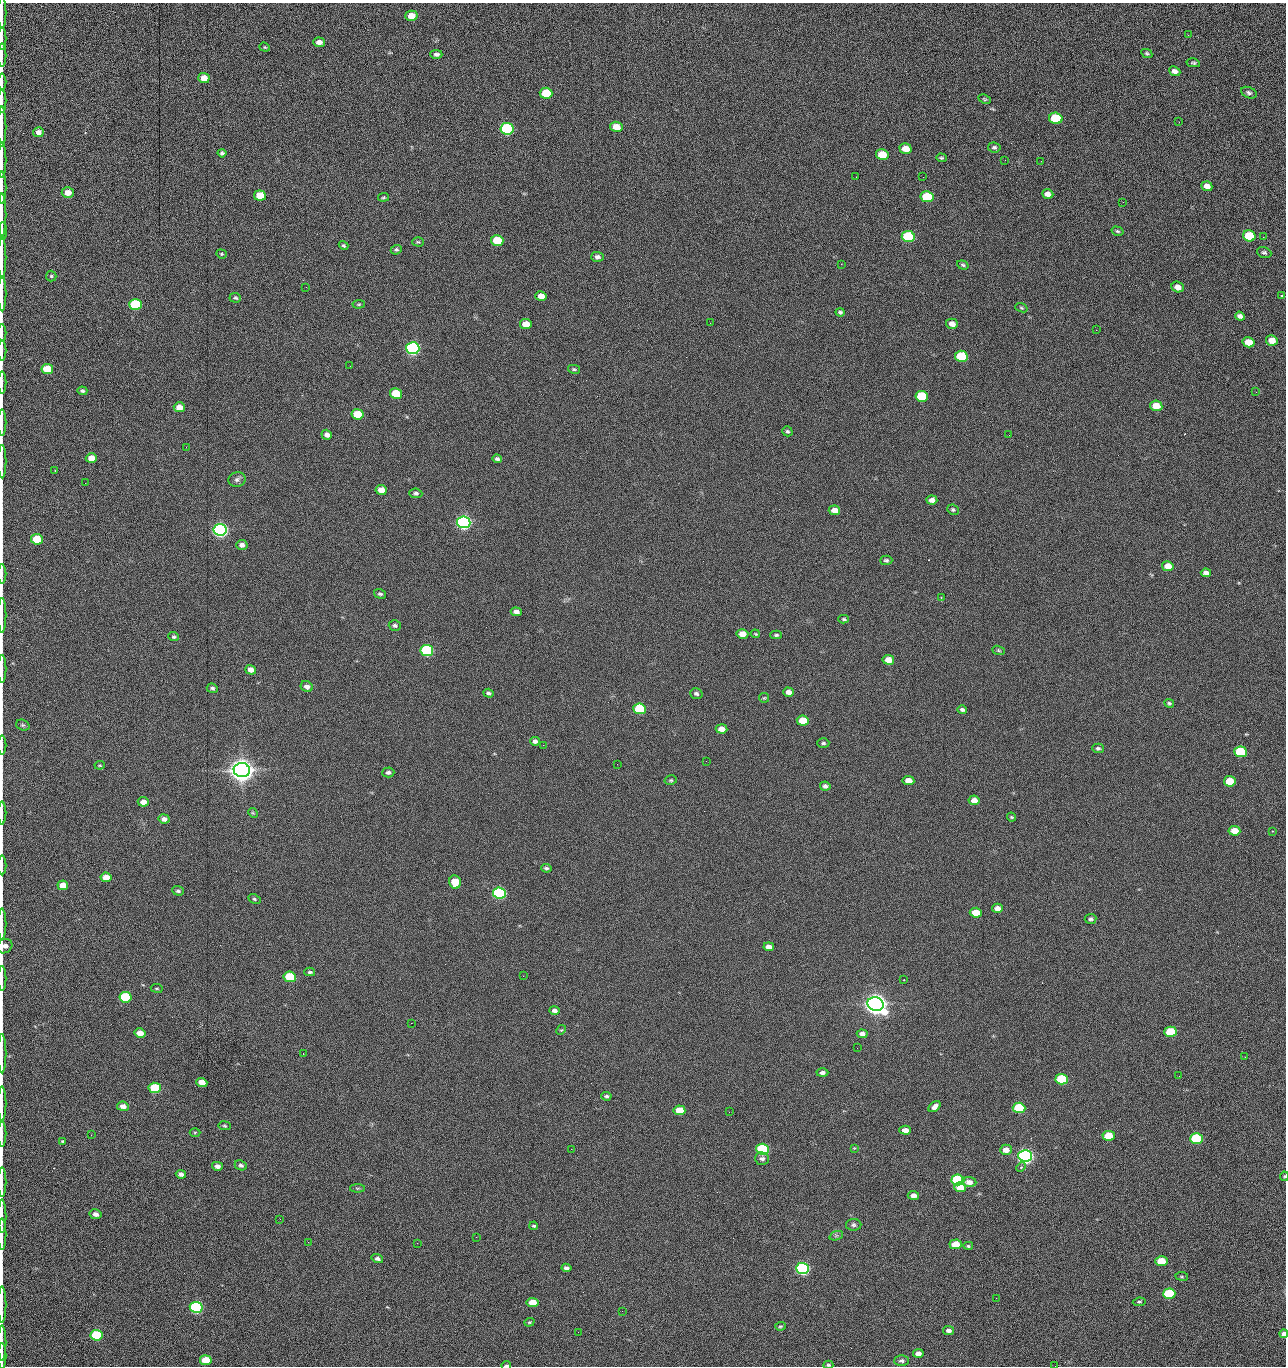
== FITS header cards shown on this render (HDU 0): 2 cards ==
NAXIS1  =                 1284 /fastest changing axis
NAXIS2  =                 1364 /next to fastest changing axis

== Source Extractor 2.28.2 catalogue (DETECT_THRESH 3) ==
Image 1284 x 1364 px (HDU 0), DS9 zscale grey, 1 PNG px = 1 image px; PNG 1288 x 1368 px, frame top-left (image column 1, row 1364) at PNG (2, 3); each listed source drawn as its Kron ellipse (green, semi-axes under 4 px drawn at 4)
Background 148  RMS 15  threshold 44.6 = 3 sigma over >= 5 px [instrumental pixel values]
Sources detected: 271; all 271 listed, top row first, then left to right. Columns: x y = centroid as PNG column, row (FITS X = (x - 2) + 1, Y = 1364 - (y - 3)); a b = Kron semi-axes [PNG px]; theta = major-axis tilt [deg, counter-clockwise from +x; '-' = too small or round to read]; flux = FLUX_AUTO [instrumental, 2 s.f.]
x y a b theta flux
2 13 16 2 90 2.4e+03
411 16 6 5 - 1.3e+04
1188 35 3 2 - 8.6e+02
2 39 11 2 90 2.2e+03
319 42 6 4 -2 5.1e+03
265 47 5 4 - 1.2e+03
1147 53 6 4 -27 1.6e+03
436 54 6 4 -2 2.8e+03
2 55 12 2 90 2.1e+03
1193 63 7 4 -11 1.6e+03
1175 71 6 4 -23 4.4e+03
204 78 6 5 - 1.4e+04
2 82 8 2 90 1.4e+03
546 93 6 5 - 4.1e+04
1249 93 8 5 -23 2.5e+03
985 99 6 4 -27 1.2e+03
2 101 11 2 90 2.3e+03
1056 118 6 5 - 6.1e+04
1179 122 2 2 - 7.9e+02
2 127 20 2 90 3.7e+03
616 127 6 5 - 1.5e+04
507 129 7 6 - 1.6e+05
38 132 5 5 - 4.5e+03
994 147 6 5 - 2.2e+03
906 149 6 5 - 1.2e+04
222 153 4 4 - 2.2e+03
882 155 6 5 - 2.8e+04
941 158 5 4 - 1.3e+03
2 160 18 2 90 2.8e+03
1005 160 2 2 - 8.4e+02
1041 161 2 2 - 1.3e+03
856 177 2 2 - 1.6e+03
923 177 2 2 - 2.0e+04
1207 186 5 4 - 6.5e+03
2 187 16 2 90 2.6e+03
68 193 6 5 - 1.0e+04
1048 194 6 4 -19 5.9e+03
260 195 6 5 - 2.0e+04
384 197 5 3 - 1.2e+03
927 197 6 5 - 5.2e+04
1123 202 2 2 - 5.7e+02
2 215 21 2 90 3.9e+03
3 231 9 4 -90 3.3e+03
1117 231 6 4 -16 1.6e+03
1249 236 6 5 - 4.3e+04
908 237 6 5 - 1.0e+05
1263 237 2 2 - 7.0e+02
497 241 6 5 - 4.1e+04
418 242 5 4 - 1.2e+03
344 245 5 3 - 1.5e+03
396 250 5 4 - 1.8e+03
1264 253 7 5 -20 2.2e+03
221 254 5 4 - 1.4e+03
597 257 6 5 - 3.2e+03
2 258 21 2 90 4.0e+03
841 264 2 2 - 1.8e+04
963 265 6 4 -18 1.6e+03
51 276 5 5 - 1.4e+03
306 287 2 2 - 4.9e+02
1178 287 6 5 - 7.5e+03
2 294 18 2 90 3.6e+03
541 296 6 5 - 9.3e+03
1281 296 3 2 - 1.5e+03
235 298 6 5 - 1.9e+03
135 304 6 5 - 1.0e+05
359 304 6 4 6 1.2e+03
1021 308 6 4 -20 1.2e+03
840 312 4 4 - 2.1e+03
1240 316 5 4 - 3.9e+03
710 323 2 2 - 2.3e+03
526 324 6 5 - 1.6e+04
952 324 6 5 - 7.7e+03
1096 330 2 2 - 6.1e+02
2 333 9 2 90 1.6e+03
1272 340 6 5 - 1.0e+04
1248 342 6 5 - 1.6e+04
413 348 7 6 - 3.0e+05
2 350 10 2 90 1.6e+03
961 356 6 5 - 5.7e+04
350 366 2 2 - 1.6e+03
47 369 6 5 - 2.5e+04
574 369 6 3 -13 1.4e+03
2 382 11 2 90 2.0e+03
82 391 5 4 - 1.8e+03
1256 392 3 2 - 8.0e+02
396 394 6 5 - 3.7e+04
922 396 6 5 - 6.0e+04
1156 406 6 5 - 1.9e+04
179 407 5 5 - 8.8e+03
358 414 6 5 - 2.9e+04
2 423 13 2 90 1.7e+03
787 431 5 4 - 1.7e+03
327 435 5 5 - 3.8e+03
1009 435 2 2 - 7.1e+02
186 447 2 2 - 1.9e+03
91 458 6 5 - 1.2e+04
497 459 5 4 - 2.4e+03
2 461 17 2 90 2.9e+03
55 471 3 2 - 1.1e+03
237 479 9 7 16 3.5e+03
85 483 2 2 - 5.6e+02
381 490 5 5 - 9.8e+03
416 493 7 5 -6 2.5e+03
932 500 5 4 - 5.5e+03
834 510 6 4 -12 8.5e+03
953 510 6 5 - 1.7e+03
464 522 7 6 - 5.1e+05
220 530 6 6 - 5.4e+05
37 539 6 5 - 4.1e+04
242 545 5 5 - 3.9e+03
886 560 6 4 2 2.0e+03
1168 566 6 5 - 1.3e+04
1206 573 5 4 - 3.8e+03
2 574 10 2 90 1.6e+03
380 594 6 4 -16 2.0e+03
941 597 4 3 - 9.1e+02
516 612 5 4 - 4.4e+03
2 615 17 2 90 3.2e+03
844 619 5 4 - 1.4e+03
395 625 6 5 - 2.1e+03
742 634 6 5 - 1.0e+04
755 634 4 3 - 1.0e+03
776 635 6 4 2 1.7e+03
174 637 5 4 - 1.8e+03
427 650 6 5 - 1.6e+05
999 650 6 4 -20 1.3e+03
888 660 6 5 - 1.4e+04
2 669 14 2 90 2.6e+03
251 670 5 5 - 7.1e+03
307 686 6 5 - 4.3e+03
212 688 6 4 -23 2.1e+03
788 692 5 4 - 5.8e+03
488 693 5 4 - 2.3e+03
696 693 6 5 - 2.8e+03
764 698 5 5 - 1.2e+03
1169 703 5 4 - 1.6e+03
640 709 6 5 - 7.0e+04
962 710 5 4 - 2.4e+03
803 721 6 5 - 2.7e+04
23 725 7 5 -19 1.7e+03
722 729 6 4 -6 7.5e+03
535 741 5 4 - 3.9e+03
823 743 6 4 1 2.0e+03
2 745 9 2 90 1.6e+03
543 745 2 2 - 2.3e+03
1098 748 6 5 - 2.0e+03
1240 752 6 5 - 7.7e+04
706 761 2 2 - 1.4e+03
617 764 2 2 - 1.9e+03
100 765 5 3 - 1.0e+03
242 770 8 7 - 1.9e+06
388 772 6 5 - 2.6e+03
671 780 6 4 13 1.5e+03
908 781 6 4 -8 1.0e+04
1230 781 6 5 - 2.5e+04
825 786 5 4 - 3.0e+03
974 800 5 5 - 7.8e+03
143 802 5 4 - 6.6e+03
2 813 11 2 90 1.7e+03
253 813 5 4 - 1.1e+03
1012 817 5 3 - 1.1e+03
164 819 5 4 - 4.0e+03
1234 831 6 5 - 1.5e+04
1272 831 3 2 - 8.8e+02
2 865 10 2 90 1.4e+03
546 868 5 4 - 1.9e+03
106 877 5 5 - 1.2e+04
455 882 7 6 - 2.7e+04
63 885 5 4 - 1.6e+04
178 891 6 4 -18 1.9e+03
499 893 6 5 - 2.4e+05
254 899 6 4 -27 1.5e+03
997 908 5 4 - 5.7e+03
976 913 6 5 - 1.9e+04
1090 919 6 5 - 2.2e+03
2 924 16 2 90 2.3e+03
5 946 8 7 - 5.4e+03
769 947 5 4 - 6.1e+03
310 972 5 3 - 1.8e+03
523 976 2 2 - 1.4e+03
290 977 6 5 - 6.1e+04
2 978 12 2 90 2.3e+03
904 980 2 2 - 6.6e+02
157 988 6 3 -8 9.7e+02
125 997 6 5 - 7.6e+04
876 1004 8 7 - 1.5e+06
554 1011 5 4 - 4.1e+03
411 1023 2 2 - 3.6e+03
561 1030 5 4 - 1.1e+03
1171 1032 6 5 - 4.9e+04
140 1033 5 4 - 1.1e+04
862 1034 5 4 - 3.8e+03
857 1048 2 2 - 8.2e+02
2 1054 20 2 90 3.6e+03
303 1054 2 2 - 6.8e+02
1245 1057 3 2 - 1.3e+03
822 1073 6 4 1 3.4e+03
1179 1076 2 2 - 1.7e+03
1062 1079 6 5 - 8.9e+04
202 1082 6 4 -19 9.7e+03
155 1088 6 5 - 6.5e+04
606 1096 5 4 - 1.8e+03
2 1104 17 2 90 2.8e+03
123 1106 6 4 -7 5.5e+03
935 1107 7 4 39 4.7e+03
1019 1108 6 5 - 7.3e+04
679 1110 6 5 - 2.1e+04
729 1112 2 2 - 5.7e+02
225 1126 6 4 -8 1.3e+03
905 1130 6 4 -4 7.0e+03
195 1132 5 3 - 1.1e+03
2 1134 13 2 90 2.2e+03
91 1135 2 2 - 1.7e+03
1109 1136 6 5 - 3.2e+04
1196 1139 6 5 - 1.0e+05
63 1141 3 2 - 1.1e+03
854 1148 4 4 - 8.2e+02
571 1149 2 2 - 7.1e+02
762 1149 6 5 - 1.5e+05
1006 1150 6 5 - 8.2e+03
1025 1156 7 5 -2 6.4e+05
762 1159 7 6 - 3.4e+03
241 1165 6 4 -23 2.7e+03
217 1166 5 4 - 4.4e+03
1021 1167 5 4 - 1.3e+03
181 1174 5 4 - 3.5e+03
1284 1176 4 3 - 1.1e+03
958 1180 6 5 - 1.5e+05
2 1182 15 2 90 2.5e+03
969 1182 7 5 -6 7.0e+03
960 1187 6 5 - 1.7e+04
357 1188 7 4 0 1.4e+03
913 1195 5 4 - 4.6e+03
95 1214 6 5 - 4.5e+03
2 1216 17 2 90 2.4e+03
280 1219 3 2 - 1.5e+03
854 1225 7 6 - 2.4e+03
534 1226 4 3 - 1.4e+03
2 1234 16 2 90 2.6e+03
836 1236 7 4 19 2.0e+03
476 1237 2 2 - 6.6e+03
308 1242 3 2 - 1.2e+03
417 1243 2 2 - 3.6e+03
956 1244 6 5 - 1.9e+04
968 1246 5 4 - 1.3e+03
377 1258 6 4 -16 3.0e+03
1161 1261 6 5 - 2.7e+04
566 1268 5 4 - 3.3e+03
803 1268 6 5 - 3.1e+05
1182 1276 6 3 -8 1.2e+03
1169 1294 6 5 - 7.9e+04
996 1298 2 2 - 1.8e+03
1139 1302 6 4 7 1.6e+03
532 1303 6 4 -9 1.8e+04
2 1305 18 2 90 2.5e+03
196 1307 6 5 - 2.4e+05
622 1311 2 2 - 5.3e+02
529 1322 5 4 - 1.3e+03
780 1326 5 4 - 1.4e+03
948 1331 5 4 - 3.8e+03
578 1332 2 2 - 2.4e+03
1284 1334 4 4 - 3.8e+03
97 1335 6 5 - 9.3e+04
2 1343 18 2 90 2.6e+03
918 1353 5 4 - 6.6e+03
2 1356 13 2 90 2.4e+03
206 1360 6 5 - 3.0e+04
901 1361 7 5 1 2.4e+03
506 1365 5 2 - 1.5e+03
828 1365 5 3 - 1.5e+03
1055 1366 2 2 - 1.2e+03
At the frame edge (FLAGS 8, measured only in part): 40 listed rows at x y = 2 13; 2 39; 2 55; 2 82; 2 101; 2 127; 2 160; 2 187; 2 215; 3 231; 2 258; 2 294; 2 333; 2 350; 2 382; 2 423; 2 461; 2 574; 2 615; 2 669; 2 745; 2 813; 2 865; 2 924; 5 946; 2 978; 2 1054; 2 1104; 2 1134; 1284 1176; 2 1182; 2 1216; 2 1234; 2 1305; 1284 1334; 2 1343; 2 1356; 506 1365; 828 1365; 1055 1366

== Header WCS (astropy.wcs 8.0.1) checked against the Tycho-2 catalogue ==
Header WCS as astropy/WCSLIB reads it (CRVAL/CRPIX/CD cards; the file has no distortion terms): RA---TAN/DEC--TAN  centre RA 15:41:40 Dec +51:59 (235.42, +51.99 deg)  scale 1.26 arcsec/px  FOV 26.9' x 28.5'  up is +92 deg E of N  parity flipped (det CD > 0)
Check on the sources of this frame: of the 60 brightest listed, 10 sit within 2.0 arcsec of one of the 11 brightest Tycho-2 stars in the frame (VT <= 12.29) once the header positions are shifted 0.04 arcsec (0.04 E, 0.01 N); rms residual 0.98 arcsec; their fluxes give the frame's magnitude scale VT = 25.21 - 2.5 log10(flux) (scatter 0.19 mag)
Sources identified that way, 10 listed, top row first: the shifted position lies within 2.0 arcsec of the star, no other Tycho-2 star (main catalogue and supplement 1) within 4.0 arcsec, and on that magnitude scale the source's flux lands within +1.5 / -3 mag of the star's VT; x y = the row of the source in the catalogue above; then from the Tycho-2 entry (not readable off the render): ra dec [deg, ICRS J2000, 3 dp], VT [Tycho-2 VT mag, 2 dp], TYC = Tycho-2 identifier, HIP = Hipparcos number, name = IAU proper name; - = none
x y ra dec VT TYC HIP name
413 348 235.614 +52.064 11.61 3489-1132-1 - -
464 522 235.514 +52.049 11.19 3489-1407-1 - -
220 530 235.515 +52.133 11.12 3489-1380-1 - -
242 770 235.378 +52.130 9.31 3489-1322-1 76850 -
499 893 235.303 +52.042 11.52 3489-958-1 - -
876 1004 235.232 +51.912 9.59 3489-824-1 - -
1025 1156 235.143 +51.862 10.97 3489-1016-1 - -
958 1180 235.131 +51.886 12.29 3489-908-1 - -
803 1268 235.084 +51.941 11.45 3489-1346-1 - -
196 1307 235.075 +52.152 11.74 3489-912-1 - -